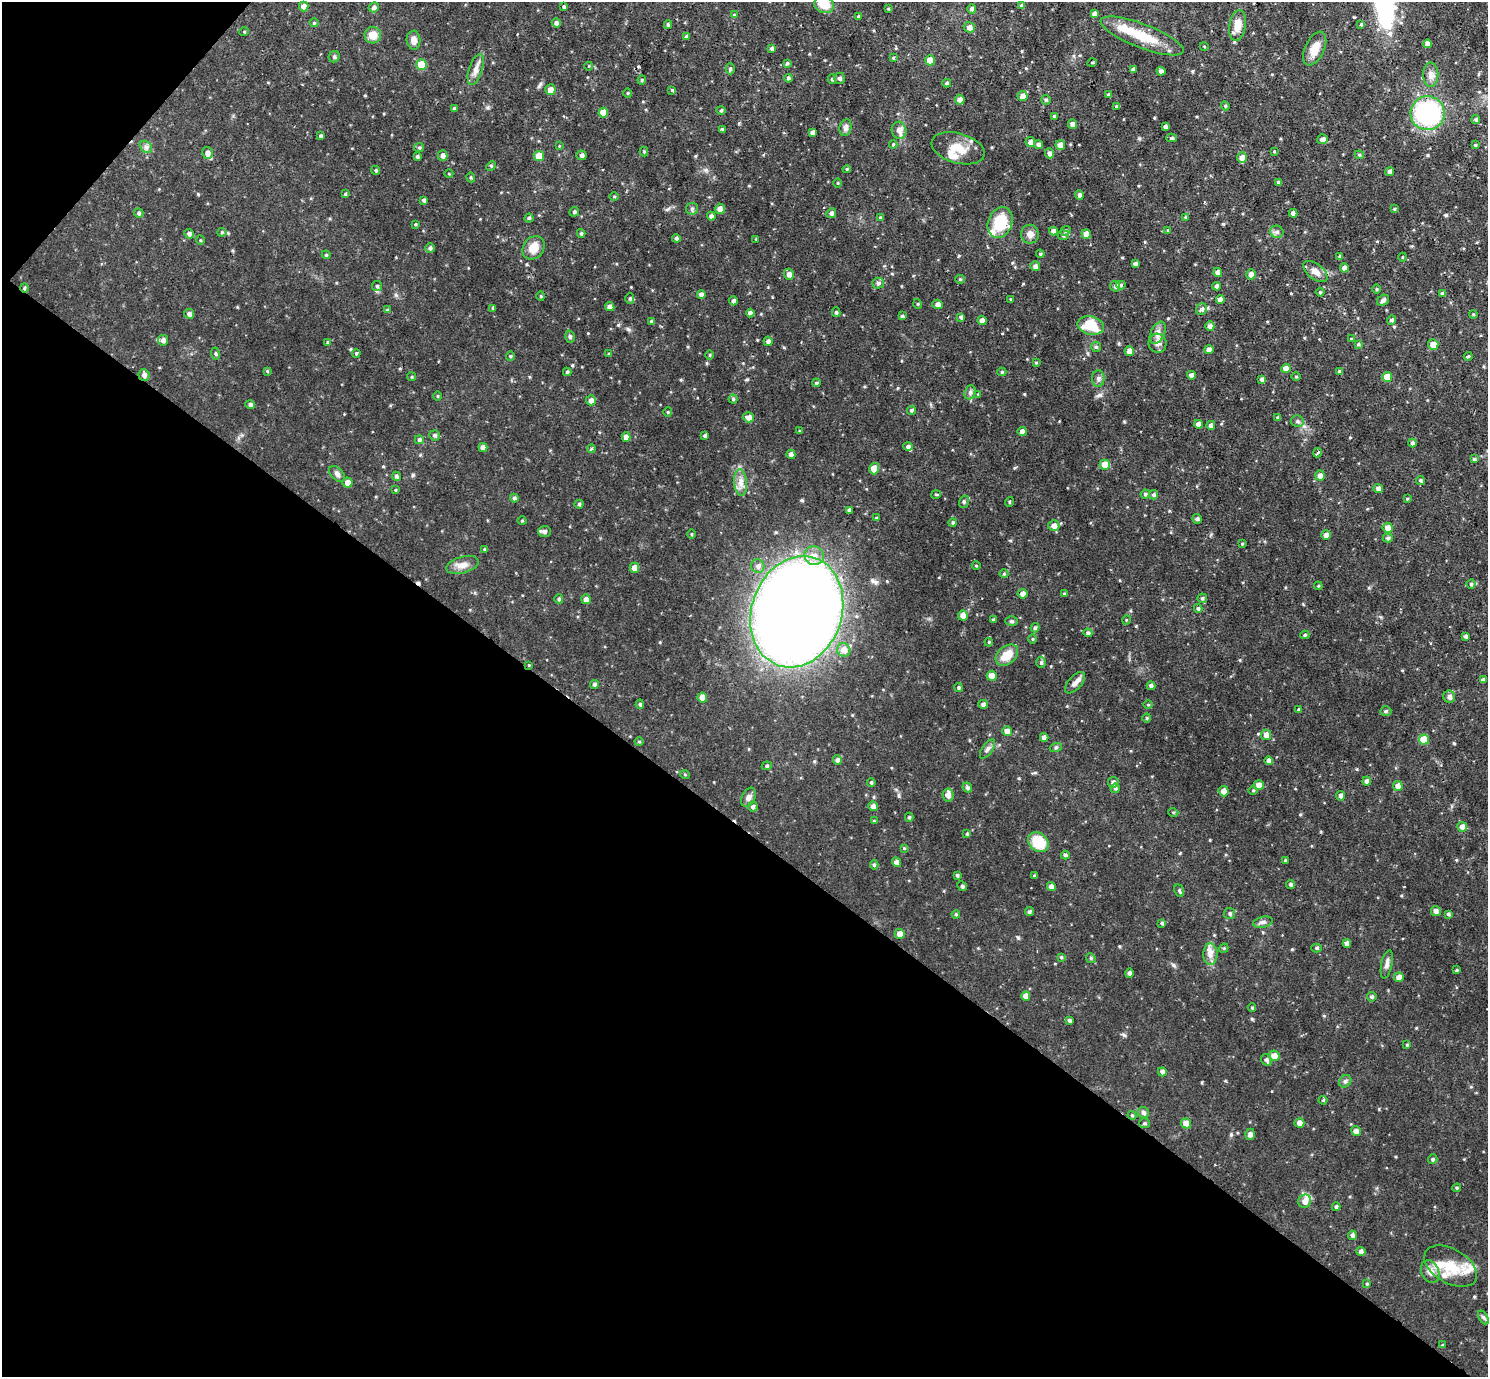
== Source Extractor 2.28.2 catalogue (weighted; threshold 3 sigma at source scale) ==
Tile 9 of 4 x 4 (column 1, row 3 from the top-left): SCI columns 1-1486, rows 1527-2901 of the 5942 x 5946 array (HDU 1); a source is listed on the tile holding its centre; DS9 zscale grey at full resolution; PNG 1490 x 1379 px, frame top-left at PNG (2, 2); each listed source drawn as its Kron ellipse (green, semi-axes under 4 px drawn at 4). Shown black and unused: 41% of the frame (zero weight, under 2 of 3 exposures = <1% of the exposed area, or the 3 px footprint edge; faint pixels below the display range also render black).
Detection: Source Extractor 2.28.2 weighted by HDU 2 'WHT'; one run over the whole footprint, this tile lists its part. Background 0.0864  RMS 0.0052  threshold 0.0232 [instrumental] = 3 sigma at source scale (4.5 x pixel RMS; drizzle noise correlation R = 1.50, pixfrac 1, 0.05/0.05 arcsec/px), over >= 5 px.
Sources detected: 402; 2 cosmic-ray / hot-pixel residue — neither listed nor drawn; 10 inside a brighter listed object's ellipse — not listed separately; the other 390 listed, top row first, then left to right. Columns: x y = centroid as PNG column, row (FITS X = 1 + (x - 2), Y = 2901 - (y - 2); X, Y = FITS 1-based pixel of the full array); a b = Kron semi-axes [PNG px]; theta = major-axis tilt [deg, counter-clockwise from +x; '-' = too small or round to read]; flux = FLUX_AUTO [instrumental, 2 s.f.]
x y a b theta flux
824 5 10 8 -18 7.4
1022 5 4 3 - 1.3
304 7 5 5 - 2.9
374 7 5 5 - 1.3
564 7 3 3 - 0.58
888 9 3 3 - 0.41
972 9 4 4 - 1.2
1094 14 4 4 - 1.7
734 15 4 4 - 0.63
859 16 4 3 - 0.66
314 23 4 4 - 0.56
556 23 5 4 - 1.3
1361 24 4 4 - 0.58
668 25 4 3 - 1
1238 25 15 8 81 5.6
969 27 5 5 - 2.1
244 32 5 3 - 0.45
373 35 8 8 - 5.4
686 36 4 3 - 0.64
1142 36 44 12 -21 16
414 40 9 7 -87 2.7
1428 44 4 4 - 2.5
1204 46 4 3 - 0.41
772 48 4 4 - 1.1
1315 49 18 9 65 5.7
334 57 6 5 - 1.1
893 58 4 3 - 0.53
930 60 5 5 - 6
787 63 4 4 - 0.68
1092 63 5 3 - 0.41
421 64 5 5 - 9.2
589 66 4 3 - 0.36
730 69 6 4 89 0.79
476 70 16 6 73 2.9
1133 70 4 3 - 1.5
1161 71 4 4 - 1.7
1431 75 12 7 90 2.6
788 78 4 4 - 0.88
839 78 5 5 - 1.3
832 79 5 4 - 0.72
642 80 4 4 - 0.57
947 83 4 4 - 0.94
550 90 5 5 - 3.5
672 90 3 3 - 0.81
627 93 5 3 - 0.5
1109 95 4 4 - 1.2
1023 96 5 5 - 3.2
960 100 5 4 - 3.1
1046 100 5 5 - 0.68
1117 106 4 3 - 0.71
1225 106 4 4 - 0.57
454 108 4 3 - 0.74
721 110 5 4 - 0.59
603 113 5 5 - 7.1
1428 113 17 17 - 76
1054 116 3 3 - 0.95
1476 119 4 4 - 0.87
1072 124 5 4 - 2.3
845 127 8 6 78 1.9
1165 127 4 3 - 1.3
722 129 4 3 - 0.61
899 130 8 7 - 3.4
812 132 4 4 - 2
321 136 4 4 - 0.82
1172 138 5 4 - 0.94
1323 139 5 5 - 2.1
1030 142 5 4 - 2.3
893 144 4 3 - 0.74
1039 144 4 4 - 1.2
1060 145 5 5 - 3.4
1475 145 4 4 - 0.5
559 146 3 3 - 0.38
146 147 7 5 -45 1.2
419 148 5 4 - 0.65
958 148 27 15 -15 9
644 151 5 4 - 0.57
1274 152 4 3 - 0.36
207 153 6 5 - 1.9
1049 153 5 4 - 1.6
443 155 5 5 - 1.8
582 155 5 4 - 1.2
1359 155 4 4 - 0.7
539 156 5 5 - 7.8
417 157 4 3 - 0.86
1242 157 5 5 - 2.8
491 166 5 4 - 0.57
847 169 4 4 - 0.6
376 170 5 4 - 0.66
1390 172 4 4 - 1.9
449 174 4 3 - 0.37
471 177 5 4 - 0.64
1279 182 4 4 - 1.1
838 183 4 3 - 0.42
345 194 4 4 - 0.58
1079 195 4 4 - 1.3
614 197 5 3 - 0.52
424 200 3 3 - 1
692 209 6 6 - 0.95
720 209 5 4 - 3.2
1394 209 4 4 - 0.5
574 212 5 4 - 0.77
139 213 4 4 - 0.88
831 213 5 4 - 1.4
1293 213 4 4 - 2.2
711 216 4 4 - 1.6
880 217 4 4 - 0.58
1185 217 4 3 - 0.64
529 218 4 4 - 0.68
1000 222 16 12 70 16
415 224 3 3 - 0.5
1168 230 4 4 - 0.42
1053 231 4 4 - 2.1
1066 231 5 4 - 0.74
222 232 4 4 - 0.54
1277 232 7 6 - 1.4
581 233 4 3 - 0.79
189 234 5 4 - 1.3
1030 234 9 9 - 2.9
1086 234 5 4 - 3.8
1063 235 5 5 - 0.93
676 238 4 4 - 0.96
756 239 3 3 - 0.43
200 240 4 3 - 0.37
430 248 5 5 - 0.91
533 248 12 10 53 6.2
1040 254 4 4 - 0.61
326 255 4 4 - 0.54
1340 256 4 3 - 0.78
1403 257 4 3 - 0.39
1135 264 4 3 - 1.5
1035 266 5 5 - 1.6
1344 268 4 4 - 2
1315 271 14 7 -39 3.6
1218 272 4 4 - 2.4
789 274 5 5 - 2.5
1251 274 5 4 - 3.2
960 279 5 4 - 0.55
878 283 6 5 - 1.3
1121 285 4 4 - 0.89
377 286 5 5 - 0.73
1115 286 5 5 - 1.3
1216 286 4 4 - 1.5
24 288 5 4 - 0.66
1377 289 5 3 - 0.51
1320 292 4 4 - 0.66
1443 293 4 4 - 1.2
701 294 4 4 - 1.8
541 296 4 4 - 0.55
630 298 5 4 - 0.75
1011 299 4 3 - 0.43
1220 300 4 4 - 2.3
1383 300 6 5 - 1.2
733 301 4 4 - 1.3
918 304 5 3 - 0.45
938 304 5 4 - 2
610 307 5 4 - 2
493 308 4 3 - 0.81
1201 309 6 5 - 1.4
387 310 4 4 - 0.65
836 312 5 4 - 0.83
750 313 4 4 - 1.7
189 314 5 4 - 1.4
1473 314 4 3 - 0.46
902 316 4 4 - 0.73
961 317 4 4 - 0.97
982 320 4 4 - 2.1
1391 320 4 4 - 1.3
652 321 4 4 - 0.85
1091 325 13 9 -13 15
1210 326 4 4 - 2
1158 333 12 7 65 2.5
570 337 6 5 - 0.82
1351 339 4 3 - 0.41
163 340 5 5 - 1.8
768 341 4 4 - 1.4
327 342 4 3 - 0.51
1157 343 10 9 - 2.5
1358 344 4 4 - 0.69
1433 345 5 5 - 4.7
1096 347 5 5 - 0.75
1209 349 4 4 - 2
1129 351 5 4 - 3.1
215 353 6 4 -83 0.71
356 353 4 3 - 0.72
609 354 3 3 - 0.64
710 355 5 3 - 0.52
510 356 4 4 - 0.62
1468 356 4 3 - 0.61
1036 363 3 3 - 0.48
1286 368 4 4 - 3.3
267 371 4 4 - 0.45
567 372 4 4 - 0.92
1002 372 4 4 - 0.69
1340 372 4 4 - 1
144 375 5 5 - 1.6
1191 375 4 4 - 2.2
412 377 4 3 - 0.49
1296 377 4 3 - 0.44
1387 377 5 5 - 7.9
1098 378 8 6 -89 1.4
1262 379 4 3 - 1.4
816 383 4 4 - 0.6
970 392 7 5 70 1.1
978 394 3 3 - 0.36
437 396 5 3 - 0.42
733 399 4 4 - 0.66
591 400 5 5 - 2
250 405 5 4 - 1.2
912 410 5 4 - 0.82
668 412 4 4 - 0.58
748 417 6 5 - 3.1
1278 417 4 4 - 0.85
1297 421 6 5 - 1.1
1198 424 4 4 - 2.7
1211 425 4 4 - 1.7
800 431 3 3 - 0.45
1022 431 4 4 - 2.1
435 435 5 5 - 0.98
705 436 4 4 - 1.2
626 437 4 4 - 2.5
419 440 4 4 - 1.1
1412 443 4 4 - 1.1
908 447 5 4 - 1.1
483 448 4 4 - 2.6
591 449 4 4 - 0.61
1318 453 5 3 - 0.83
791 454 4 4 - 2.1
1474 459 3 3 - 0.73
1105 465 5 5 - 6.5
874 469 6 5 - 7.4
337 474 9 6 -46 1.6
396 476 5 4 - 1
1320 476 5 5 - 2.7
1420 480 4 4 - 0.83
741 482 13 6 -84 3.2
347 483 5 5 - 2.9
1378 488 5 4 - 1.6
395 490 4 3 - 0.45
936 494 5 3 - 0.44
1145 494 4 4 - 0.84
1153 495 5 4 - 0.98
514 498 4 4 - 0.99
1407 499 4 3 - 0.48
964 502 6 5 - 0.84
1009 502 5 3 - 0.41
579 504 4 4 - 0.77
849 510 4 3 - 1.5
876 518 4 3 - 0.68
1197 519 5 5 - 0.91
522 521 4 3 - 0.41
953 522 4 4 - 0.73
1054 526 5 5 - 2.7
1388 528 5 5 - 2.6
544 531 6 5 - 1.6
691 534 5 3 - 0.5
1326 535 4 4 - 2.2
1388 538 5 4 - 0.98
1242 544 4 3 - 0.5
485 549 4 3 - 0.56
814 556 10 9 - 4
462 565 16 8 15 3.8
758 566 7 6 - 1.6
976 566 4 3 - 0.41
634 568 5 4 - 3.5
1004 574 4 4 - 0.53
1471 584 4 4 - 0.66
1318 586 4 3 - 0.44
1022 594 5 4 - 2.5
1064 594 4 3 - 0.56
1202 598 5 4 - 0.84
559 599 4 4 - 0.88
586 599 5 4 - 2.4
1198 608 4 3 - 0.76
797 612 57 45 70 900
963 616 5 5 - 4.1
994 620 4 3 - 0.9
1126 620 5 3 - 0.39
1012 621 6 5 - 0.76
1035 628 4 4 - 0.95
1088 633 4 4 - 0.97
1305 635 4 4 - 0.75
1466 636 4 4 - 1
1033 639 5 3 - 0.48
989 642 4 3 - 0.5
844 650 7 6 - 4.7
1007 655 12 9 40 7
1041 662 6 4 90 0.95
529 665 4 4 - 0.39
992 676 5 5 - 3.9
1483 680 4 3 - 1.3
1075 683 13 6 49 2.6
594 684 4 4 - 1.1
1151 686 4 3 - 1.3
958 687 4 4 - 0.68
1449 697 6 6 - 2
702 698 5 4 - 3.5
640 704 4 4 - 0.87
983 704 5 4 - 1.3
1148 705 5 3 - 0.46
1299 709 3 3 - 0.86
1386 711 5 4 - 0.91
1147 718 4 4 - 0.62
1007 731 5 5 - 2.7
1266 735 5 5 - 2.7
1044 737 4 4 - 2.1
1424 740 5 5 - 9.8
639 742 4 4 - 0.56
1056 747 6 4 19 0.68
987 749 11 5 56 1.5
837 760 5 4 - 1.3
1269 760 4 4 - 1.9
767 766 5 4 - 0.69
685 775 5 3 - 0.48
1367 781 4 4 - 1.6
1113 782 5 5 - 1.5
871 783 4 3 - 0.68
1259 785 5 4 - 3.3
1398 786 5 5 - 2.3
967 787 5 4 - 0.95
1115 788 4 4 - 0.89
1253 790 5 3 - 0.52
1224 791 5 5 - 3
948 795 6 5 - 2.6
1340 796 5 4 - 1.5
749 797 10 6 66 1.9
873 806 5 4 - 1.8
753 807 5 4 - 1.1
1173 812 5 3 - 0.52
909 817 4 4 - 0.73
874 821 4 4 - 0.54
1462 827 5 5 - 2.4
967 834 4 3 - 0.6
1038 842 11 8 -43 14
904 848 4 4 - 0.44
1065 855 4 4 - 1
1285 860 3 3 - 0.43
896 862 5 4 - 2.4
874 865 5 4 - 0.78
957 875 4 4 - 0.67
1034 876 4 3 - 0.7
1290 884 4 4 - 0.92
962 886 5 4 - 0.66
1051 886 4 4 - 2.1
1179 891 6 4 -68 0.79
1436 911 5 5 - 1.5
1029 912 5 4 - 0.92
1230 913 5 5 - 1
956 914 4 3 - 0.67
1448 914 4 3 - 0.82
1263 922 10 5 13 1.4
1162 923 4 4 - 0.9
900 934 5 5 - 3.2
1347 944 4 4 - 2.6
1224 948 5 4 - 0.54
1317 948 5 4 - 0.89
1210 954 11 7 -89 3
1061 957 4 4 - 0.57
1091 958 5 4 - 0.69
1387 964 14 5 78 2
1457 970 4 4 - 0.5
1129 973 4 4 - 1.2
1399 977 5 5 - 3.2
1026 996 4 4 - 3.1
1372 997 5 4 - 0.9
1252 1008 4 4 - 0.61
1069 1020 4 3 - 0.97
1407 1045 4 3 - 0.56
1274 1056 5 5 - 3.5
1266 1060 6 5 - 1.2
1162 1072 4 4 - 2
1345 1081 7 5 45 1.1
1323 1100 4 4 - 0.54
1143 1113 6 5 - 1.3
1132 1115 4 4 - 0.6
1145 1123 5 5 - 0.86
1186 1123 5 5 - 4.5
1299 1123 5 4 - 2.4
1356 1131 5 4 - 2.3
1250 1134 5 5 - 1.7
1433 1159 5 4 - 0.83
1457 1188 4 3 - 0.63
1305 1201 7 6 - 2.9
1336 1207 4 4 - 0.92
1352 1235 4 4 - 1.4
1361 1251 5 4 - 1.6
1451 1266 29 17 -30 14
1430 1271 12 8 -64 3.2
1367 1284 4 3 - 0.52
1483 1317 7 4 -58 0.89
1443 1345 4 3 - 0.6
Overlapping masked pixels (flux is a lower limit): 3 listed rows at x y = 24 288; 144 375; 529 665
Isophote crosses this tile's border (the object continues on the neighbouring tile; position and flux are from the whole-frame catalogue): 1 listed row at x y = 824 5